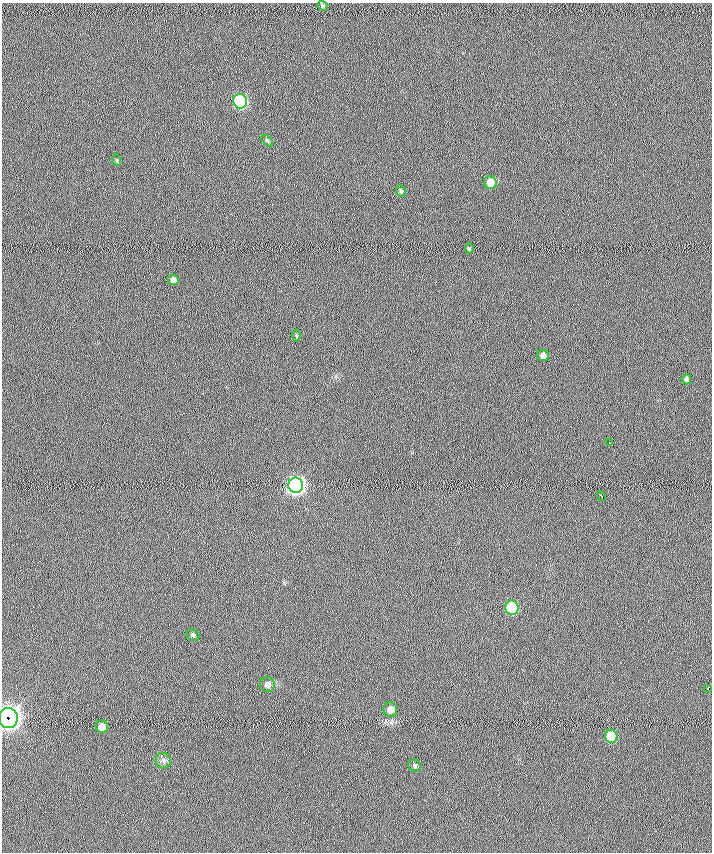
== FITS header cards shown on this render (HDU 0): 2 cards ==
NAXIS1  =                  710 /
NAXIS2  =                  850 /

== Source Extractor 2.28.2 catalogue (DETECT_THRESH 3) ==
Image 710 x 850 px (HDU 0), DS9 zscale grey, 1 PNG px = 1 image px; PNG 714 x 854 px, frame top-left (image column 1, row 850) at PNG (2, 3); each listed source drawn as its Kron ellipse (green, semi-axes under 4 px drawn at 4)
Background 0.0274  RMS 6.2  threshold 18.7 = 3 sigma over >= 5 px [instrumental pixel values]
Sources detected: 24; all 24 listed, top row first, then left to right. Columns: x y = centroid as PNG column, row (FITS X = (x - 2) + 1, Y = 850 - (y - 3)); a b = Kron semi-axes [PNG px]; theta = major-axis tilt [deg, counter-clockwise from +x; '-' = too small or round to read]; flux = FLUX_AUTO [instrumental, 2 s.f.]
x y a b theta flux
322 6 6 4 -40 590
240 101 7 7 - 84000
267 141 7 4 -44 680
117 160 6 3 -70 450
490 182 6 6 - 5700
401 191 6 5 - 720
469 248 5 4 - 550
173 280 5 5 - 1700
296 335 6 4 -80 500
543 356 6 5 - 2000
687 379 5 4 - 1300
609 443 2 2 - 250
296 485 8 7 - 260000
601 496 5 2 - 1400
512 608 7 6 - 42000
193 635 7 5 -36 870
267 685 7 7 - 2400
708 688 4 3 - 1800
390 709 7 7 - 3900
8 718 10 9 - 440000
102 727 6 6 - 4600
611 736 7 6 - 18000
163 761 8 7 - 1500
415 766 7 5 -49 750
At the frame edge (FLAGS 8, measured only in part): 1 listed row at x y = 8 718